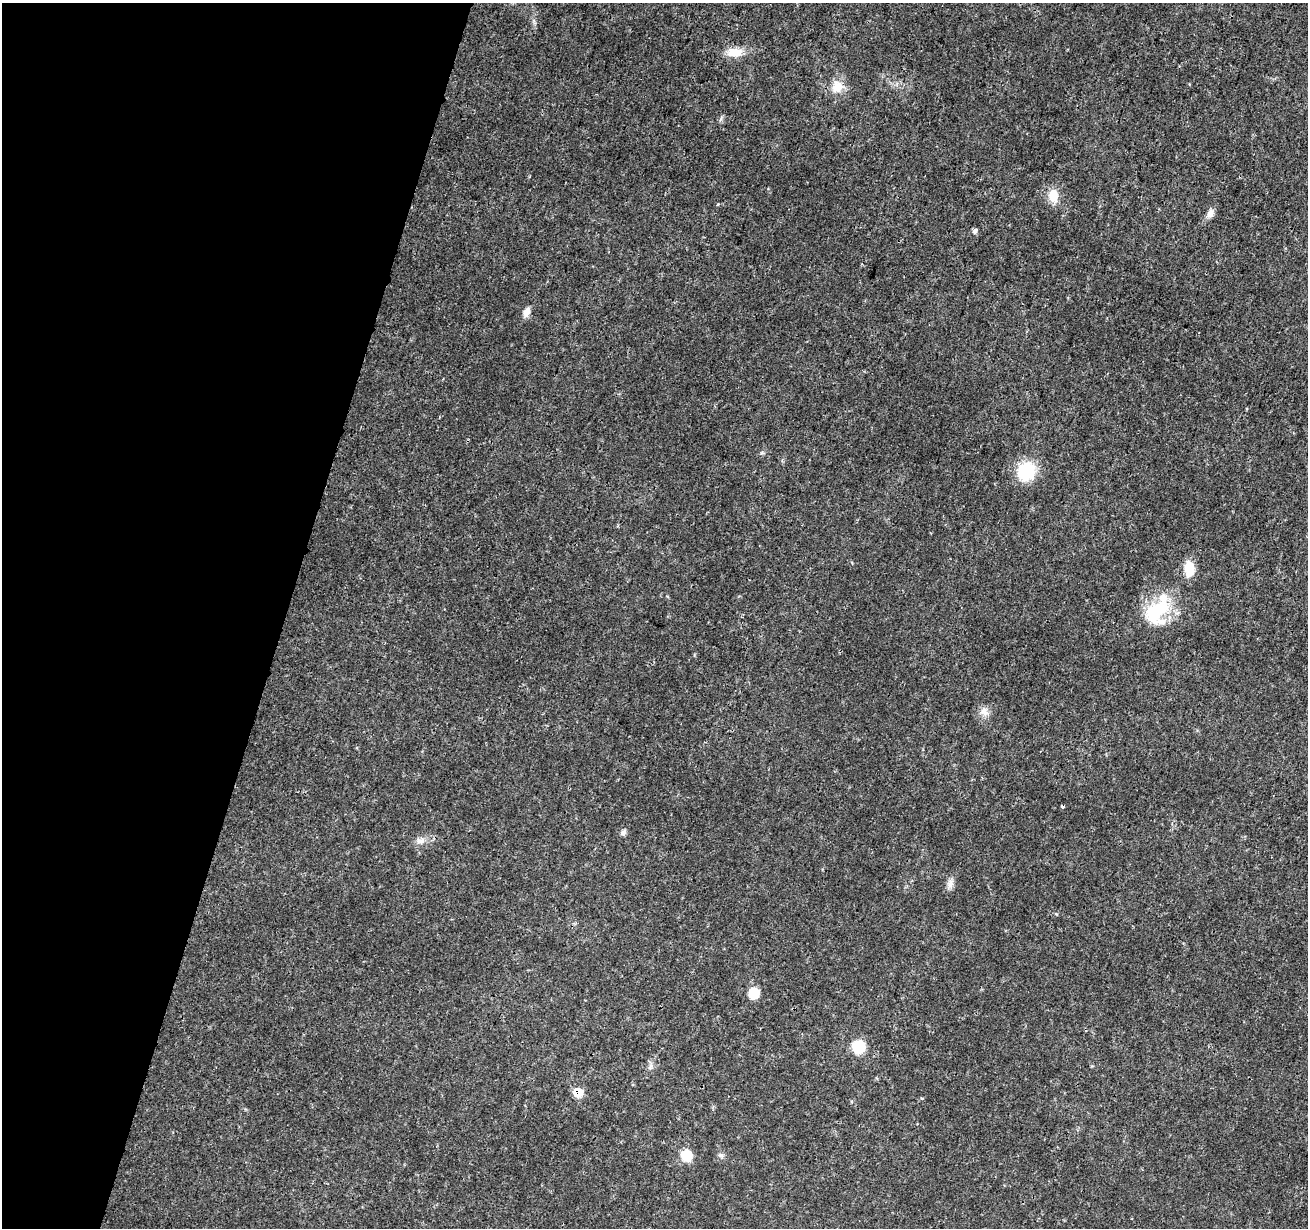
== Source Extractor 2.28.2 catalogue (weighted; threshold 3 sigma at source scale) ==
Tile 9 of 4 x 4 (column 1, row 3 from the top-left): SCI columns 8-1313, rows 1510-2735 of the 5235 x 5407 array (HDU 1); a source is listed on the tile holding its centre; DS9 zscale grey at full resolution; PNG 1310 x 1230 px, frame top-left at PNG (2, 3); no overlay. Shown black and unused: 22% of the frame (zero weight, under 3 of 4 exposures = <1% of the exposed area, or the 3 px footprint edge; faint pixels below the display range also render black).
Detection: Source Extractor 2.28.2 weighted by HDU 2 'WHT'; one run over the whole footprint, this tile lists its part. Background 0.0247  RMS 0.0022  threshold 0.0101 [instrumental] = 3 sigma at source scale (4.5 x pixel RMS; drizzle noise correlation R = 1.50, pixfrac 1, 0.0396/0.0396 arcsec/px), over >= 5 px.
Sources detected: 22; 2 inside a brighter listed object's ellipse — not listed separately; the other 20 listed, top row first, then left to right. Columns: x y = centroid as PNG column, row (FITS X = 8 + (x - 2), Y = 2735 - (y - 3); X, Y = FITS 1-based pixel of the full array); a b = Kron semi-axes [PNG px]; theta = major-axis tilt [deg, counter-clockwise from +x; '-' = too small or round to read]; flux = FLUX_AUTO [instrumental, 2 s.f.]
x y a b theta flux
735 52 21 12 0 3.3
837 87 17 16 - 3.4
1053 195 17 12 -88 3.4
1210 213 11 8 69 1.3
975 231 7 6 - 0.66
527 312 13 7 62 1.4
1026 471 14 12 54 14
1189 568 16 10 -88 4.6
1156 612 40 23 44 13
984 712 14 10 -52 1.7
1063 807 4 3 - 0.37
623 832 8 6 60 0.76
421 841 14 8 16 1.5
950 883 12 9 77 1.3
754 993 10 10 - 4
858 1046 16 15 - 5
650 1066 11 4 63 0.7
578 1092 8 7 - 5.2
721 1155 9 5 -37 0.62
686 1156 13 12 - 4.2
Overlapping masked pixels (flux is a lower limit): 1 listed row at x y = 578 1092
Unlisted compact peaks at least as high as the median listed source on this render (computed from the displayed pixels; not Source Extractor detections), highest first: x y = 761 453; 718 204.